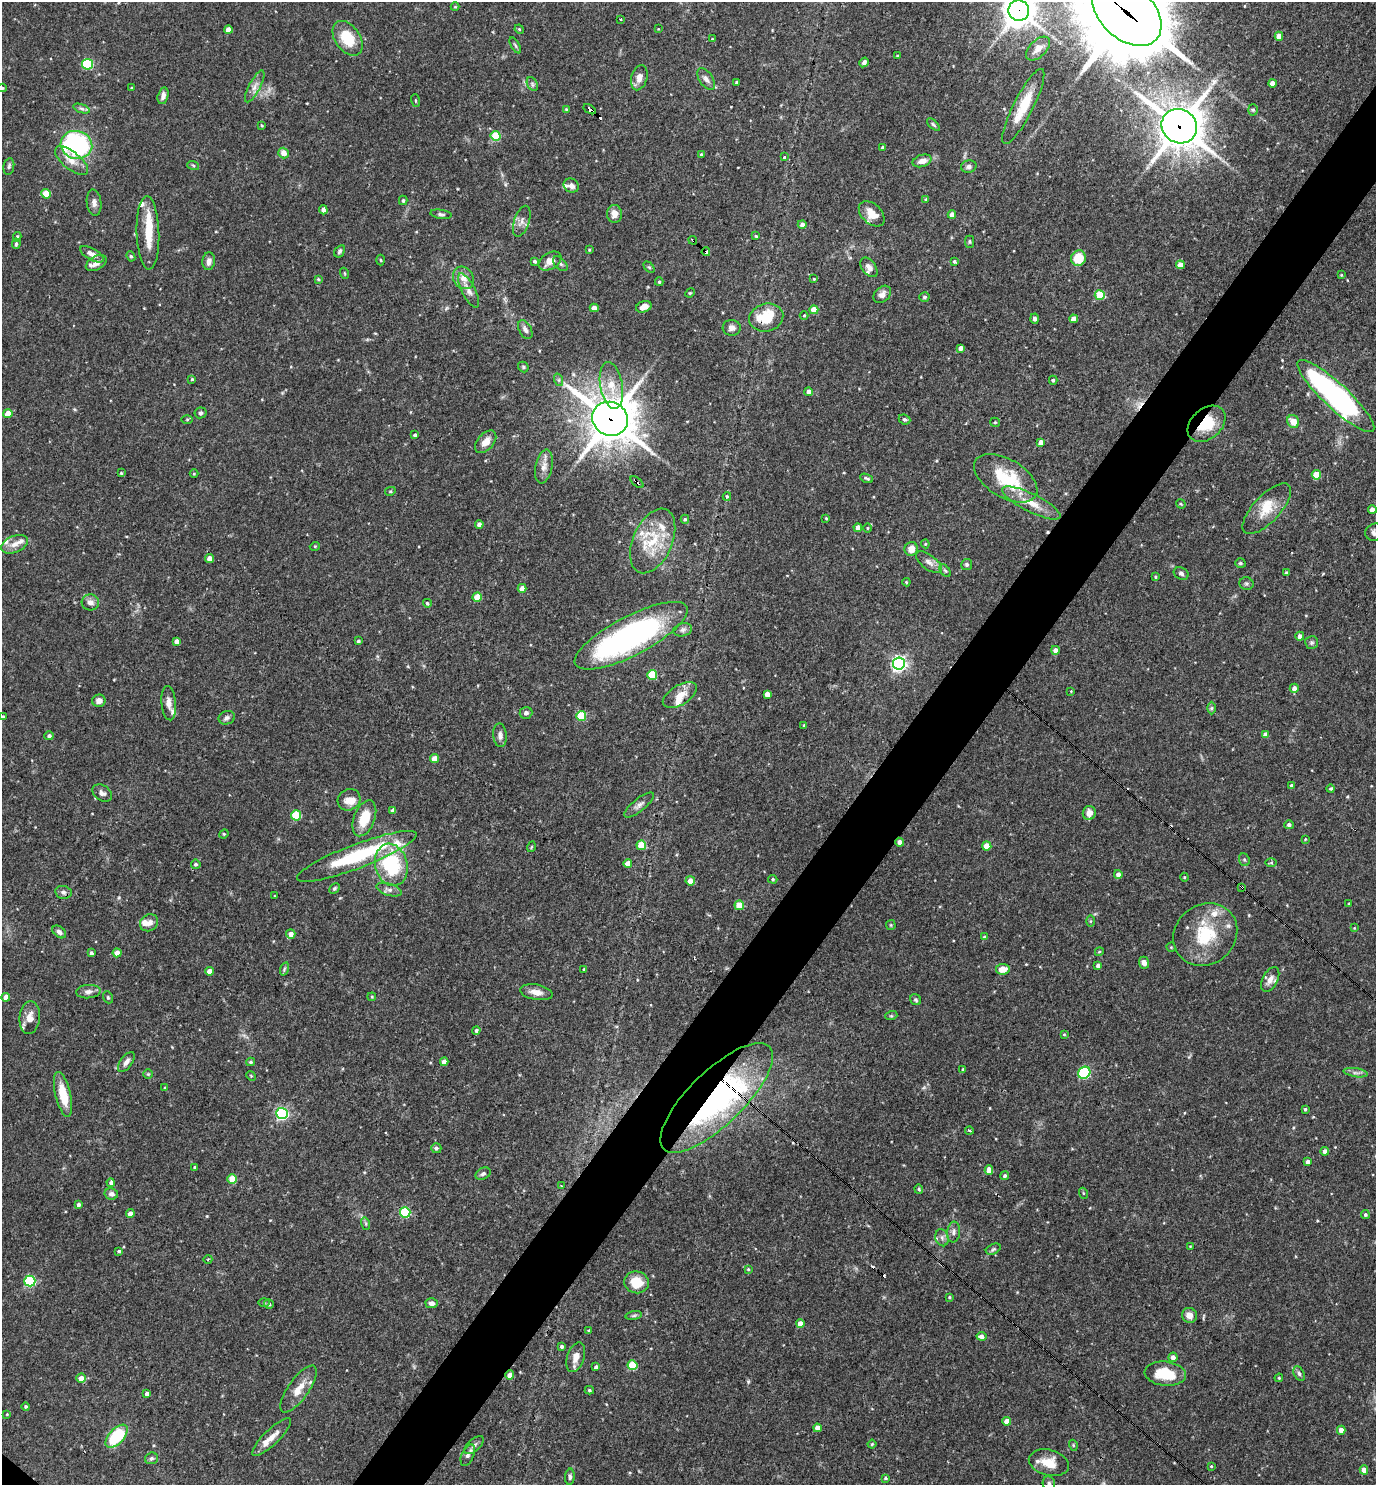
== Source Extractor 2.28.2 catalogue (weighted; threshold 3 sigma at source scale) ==
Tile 10 of 4 x 4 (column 2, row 3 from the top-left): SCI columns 1523-2896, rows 1484-2966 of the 5936 x 5931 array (HDU 1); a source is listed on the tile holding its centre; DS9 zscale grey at full resolution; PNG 1378 x 1487 px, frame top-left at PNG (2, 2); each listed source drawn as its Kron ellipse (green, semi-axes under 4 px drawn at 4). Shown black and unused: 5% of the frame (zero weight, under 3 of 4 exposures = <1% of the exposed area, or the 3 px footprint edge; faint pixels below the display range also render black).
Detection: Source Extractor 2.28.2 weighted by HDU 2 'WHT'; one run over the whole footprint, this tile lists its part. Background 0.0709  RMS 0.0035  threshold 0.0156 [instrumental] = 3 sigma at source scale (4.5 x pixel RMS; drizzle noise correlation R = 1.50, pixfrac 1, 0.05/0.05 arcsec/px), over >= 5 px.
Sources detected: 350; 2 inside a brighter object's white glare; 5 cosmic-ray / hot-pixel residue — neither listed nor drawn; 20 inside a brighter listed object's ellipse — not listed separately; the other 323 listed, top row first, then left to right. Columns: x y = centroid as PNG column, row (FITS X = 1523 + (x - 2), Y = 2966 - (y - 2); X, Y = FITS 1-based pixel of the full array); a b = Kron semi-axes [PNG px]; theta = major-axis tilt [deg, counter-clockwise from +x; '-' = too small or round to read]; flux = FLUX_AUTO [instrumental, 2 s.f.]
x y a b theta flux
455 7 4 4 - 0.34
1019 11 10 10 - 590
1127 12 41 26 -43 5500
621 19 3 2 - 0.38
519 29 5 3 - 0.35
658 29 3 3 - 0.25
228 30 4 4 - 2.3
1279 36 4 4 - 2.8
348 38 19 12 -55 11
712 39 4 3 - 0.33
515 45 9 3 -60 0.6
1038 48 15 8 44 2.8
897 56 3 3 - 0.31
864 62 5 4 - 1.1
87 64 5 5 - 27
639 78 13 8 74 2.5
706 79 12 6 -57 1.6
736 83 3 3 - 0.53
1272 83 4 4 - 2.3
532 84 7 5 -61 0.76
255 86 18 5 62 2.1
2 88 4 4 - 0.5
131 88 3 3 - 0.3
163 96 8 5 76 1.5
415 101 6 3 -71 0.34
1023 106 42 10 63 9.8
82 108 8 3 -19 0.75
566 109 4 4 - 0.33
590 109 7 3 -33 3.2
1253 110 6 5 - 0.55
933 125 8 4 -42 0.57
262 126 4 3 - 0.33
1179 126 18 17 - 840
495 136 5 5 - 14
76 145 16 14 -14 53
883 147 4 3 - 1.1
284 153 5 5 - 2.6
701 155 4 3 - 0.46
784 157 3 2 - 0.33
72 161 20 8 -39 3.9
922 161 10 6 17 2.5
193 165 6 3 -19 0.46
9 166 8 5 80 0.72
969 166 8 6 14 1.3
571 186 8 6 -31 1.6
46 194 5 4 - 7.4
403 200 5 4 - 0.59
926 200 4 3 - 0.64
94 203 13 7 -84 1.7
323 210 4 4 - 1.3
441 214 11 4 -8 0.85
614 214 9 7 87 2.5
872 214 15 10 -44 4.4
952 215 4 4 - 2.2
522 221 16 7 71 2.1
802 224 4 4 - 1.3
148 233 37 11 -88 9.7
756 236 3 3 - 0.44
17 237 5 3 - 0.46
693 240 4 2 - 1.1
969 242 6 4 -90 0.48
16 244 5 3 - 0.59
589 250 4 3 - 0.37
340 251 7 5 57 0.69
706 252 4 3 - 3.5
92 254 13 5 -30 2.3
131 256 5 4 - 0.51
1078 258 8 7 - 8.5
381 260 5 3 - 0.35
209 261 9 6 83 1.7
534 261 4 4 - 0.74
550 261 12 8 32 3.1
954 261 4 3 - 0.62
96 263 11 6 29 2.1
560 264 9 5 -45 0.87
1180 265 4 4 - 3.2
649 267 6 4 -44 0.51
869 267 11 7 -54 2.1
344 273 5 3 - 0.33
1341 275 4 3 - 0.26
463 278 12 10 -54 3
318 279 4 3 - 0.37
814 279 4 3 - 0.36
659 282 4 3 - 0.5
469 291 19 6 -63 2.2
690 293 5 4 - 0.36
882 294 10 7 42 1.6
1100 295 5 5 - 11
924 297 5 5 - 0.76
644 307 8 5 20 2.8
594 308 4 4 - 2.6
814 310 4 4 - 4.5
804 315 4 3 - 0.3
766 318 17 14 15 11
1034 319 5 4 - 0.98
1074 319 4 4 - 2.7
732 328 9 8 - 1.6
525 330 10 6 -62 1.3
960 348 4 4 - 1.5
523 367 6 4 -48 0.53
192 379 3 3 - 0.4
559 380 6 4 -71 0.6
1053 380 4 4 - 0.6
611 385 24 11 -80 6.4
809 392 4 4 - 2.1
1336 396 51 12 -43 92
201 413 6 5 - 0.72
8 414 4 4 - 4.6
187 419 5 4 - 0.4
610 419 18 16 -30 1100
904 419 6 5 - 0.74
1293 421 7 5 -58 4.2
995 422 5 4 - 0.44
1207 424 21 15 41 11
415 435 4 4 - 0.78
486 442 13 8 48 3.4
1041 442 4 4 - 2.2
544 467 17 8 79 2.8
121 473 3 3 - 0.39
194 474 4 3 - 0.3
1316 475 4 4 - 7.4
867 478 7 3 -21 0.62
1006 478 35 19 -31 17
637 482 7 3 -40 6.8
390 491 5 4 - 0.39
727 496 4 4 - 0.39
1031 503 32 9 -26 6.2
1181 504 5 3 - 0.35
1267 509 32 13 47 7.4
1372 510 4 4 - 2.3
826 518 3 2 - 0.3
685 519 4 4 - 0.53
479 524 4 4 - 1.6
858 528 4 4 - 2.3
867 528 4 3 - 0.29
1374 532 9 8 - 1.5
653 541 34 19 66 14
15 544 14 8 22 2.7
925 544 4 4 - 0.39
315 546 5 3 - 0.31
911 549 7 6 - 2.9
210 559 4 4 - 3.2
929 562 15 7 -37 2.2
1240 563 5 4 - 0.67
967 564 5 5 - 0.69
945 571 7 4 -53 0.54
1286 573 3 3 - 0.54
1181 574 8 5 -26 0.92
1155 577 4 3 - 0.44
906 582 4 4 - 0.34
1246 584 7 6 - 0.72
522 588 4 4 - 2.2
477 597 4 4 - 6.6
90 602 9 8 - 2
427 603 4 4 - 0.57
683 630 9 6 11 1.1
631 636 63 19 27 97
1300 636 4 4 - 1.7
177 641 4 4 - 1.6
358 641 3 3 - 0.57
1312 643 6 6 - 0.77
1055 650 4 4 - 2
899 664 6 6 - 110
652 675 5 5 - 15
1294 688 4 4 - 1.8
1071 691 3 3 - 0.24
767 694 4 4 - 2.5
680 695 19 9 31 4.2
99 701 7 6 - 1.6
169 703 17 7 -85 2.5
1211 708 6 4 89 0.58
526 713 6 6 - 1.2
581 716 5 5 - 16
3 717 3 3 - 0.59
227 718 8 6 19 1.1
804 725 4 4 - 0.34
500 735 12 7 -85 1.5
1265 735 4 4 - 2
49 736 5 4 - 0.83
434 759 4 4 - 2.9
1291 785 4 3 - 0.62
1331 789 4 3 - 0.45
102 793 11 7 -33 1.3
349 800 12 10 34 3.1
639 805 18 6 39 1.7
393 810 4 4 - 1.7
1089 813 7 6 - 2.4
296 815 5 5 - 17
364 818 19 10 69 8.4
1289 825 5 4 - 1
224 834 5 4 - 0.42
1305 839 4 3 - 0.29
900 842 4 4 - 1.7
641 845 5 4 - 8.5
987 846 4 4 - 6
531 847 5 3 - 0.31
357 856 64 12 21 29
1244 860 6 5 - 0.57
1271 863 6 4 1 0.46
196 864 5 4 - 0.75
628 864 4 4 - 3.7
391 865 21 16 -76 25
1118 874 4 4 - 1.8
1184 877 4 4 - 0.35
773 879 5 4 - 0.47
690 881 4 4 - 2.8
1242 887 3 3 - 0.41
334 888 6 3 45 0.51
389 890 13 6 -17 1.5
63 892 8 6 -9 1.1
275 896 4 2 - 0.26
1349 904 3 2 - 0.33
739 905 5 4 - 7.3
1090 921 6 4 90 0.37
149 923 10 8 34 2
891 925 5 4 - 0.39
1354 928 4 3 - 0.27
59 932 8 5 -40 1.2
291 934 5 4 - 2
1205 935 33 30 41 19
985 937 4 4 - 0.61
1171 947 4 4 - 0.36
1099 952 4 3 - 0.35
91 953 4 3 - 0.74
117 953 4 4 - 3.3
1144 963 6 5 - 1.7
1098 966 4 4 - 1.1
284 969 7 4 72 0.55
584 969 3 3 - 0.68
1003 969 7 5 8 4
209 971 4 4 - 2.4
1270 979 13 7 62 2.6
88 992 12 6 5 1.6
536 992 16 7 -10 2.9
6 997 4 4 - 2.7
108 997 6 4 -69 0.49
372 997 4 3 - 0.32
916 1000 6 5 - 0.57
891 1016 6 4 18 0.44
30 1018 16 10 84 3.6
476 1031 4 4 - 0.7
1064 1034 4 4 - 0.32
126 1062 12 6 53 1.7
251 1062 4 3 - 0.52
444 1062 4 4 - 2.4
963 1070 4 3 - 0.56
1084 1073 6 5 - 37
1356 1073 12 4 -8 1.3
148 1074 5 5 - 0.44
251 1076 5 4 - 0.36
165 1088 4 3 - 0.5
63 1094 23 7 -77 8.5
717 1098 74 27 44 86
1305 1109 4 3 - 0.47
282 1113 6 5 - 57
969 1130 4 3 - 0.88
436 1148 5 5 - 0.95
1325 1151 4 4 - 1.8
1307 1162 4 3 - 1.1
195 1167 3 3 - 0.52
989 1170 4 4 - 3.1
483 1174 8 5 29 0.89
1005 1176 4 4 - 0.69
232 1179 5 4 - 8
111 1183 4 4 - 0.89
561 1186 3 2 - 0.45
919 1189 5 3 - 0.46
1083 1193 5 3 - 0.33
111 1194 7 5 -11 1.2
78 1204 4 4 - 0.84
405 1212 5 5 - 26
130 1213 4 4 - 2
1365 1215 4 4 - 0.63
366 1224 6 4 -72 0.51
954 1232 10 6 83 1.3
942 1238 9 6 -74 1.3
1190 1246 3 2 - 0.23
993 1249 8 5 25 0.7
119 1251 4 3 - 0.58
208 1259 4 3 - 0.31
748 1269 4 3 - 0.39
30 1281 5 5 - 37
636 1282 12 11 - 6.9
949 1297 4 3 - 0.38
264 1303 6 4 -1 0.43
432 1303 6 5 - 1.4
269 1304 5 4 - 0.58
1189 1315 7 7 - 2.3
634 1316 8 4 9 0.67
800 1324 4 4 - 2.8
588 1330 3 3 - 0.34
981 1336 5 4 - 1.4
562 1346 4 4 - 0.64
576 1357 15 8 72 3.4
1173 1357 5 4 - 1.5
632 1365 5 5 - 14
596 1367 4 4 - 0.95
1299 1373 8 5 -63 0.81
1165 1374 21 12 -6 10
510 1375 4 4 - 2.7
81 1378 5 4 - 2.5
1279 1378 4 3 - 0.34
298 1389 28 10 55 5.3
589 1390 4 3 - 0.5
147 1394 4 4 - 1.6
26 1406 4 4 - 0.51
7 1414 4 4 - 0.29
1007 1421 4 4 - 3.2
817 1428 4 4 - 2.6
1341 1430 4 4 - 2.6
116 1436 14 7 48 20
272 1437 26 7 44 3.7
872 1444 4 4 - 0.41
474 1445 12 6 42 1.2
1073 1445 5 3 - 0.35
468 1455 11 6 67 1.2
151 1458 6 5 - 0.74
1049 1463 20 13 -14 5.8
1211 1466 3 3 - 0.31
1364 1470 4 4 - 2.9
570 1477 8 4 86 0.9
885 1478 4 3 - 0.43
1049 1484 7 6 - 0.98
Overlapping masked pixels (flux is a lower limit): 15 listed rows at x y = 1019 11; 1127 12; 590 109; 1179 126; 693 240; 706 252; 766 318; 1336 396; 610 419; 1207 424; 637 482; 900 842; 1242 887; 717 1098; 510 1375
Isophote crosses this tile's border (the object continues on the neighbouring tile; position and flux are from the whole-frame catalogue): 6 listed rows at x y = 1019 11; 1127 12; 2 88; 1374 532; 3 717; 1049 1484